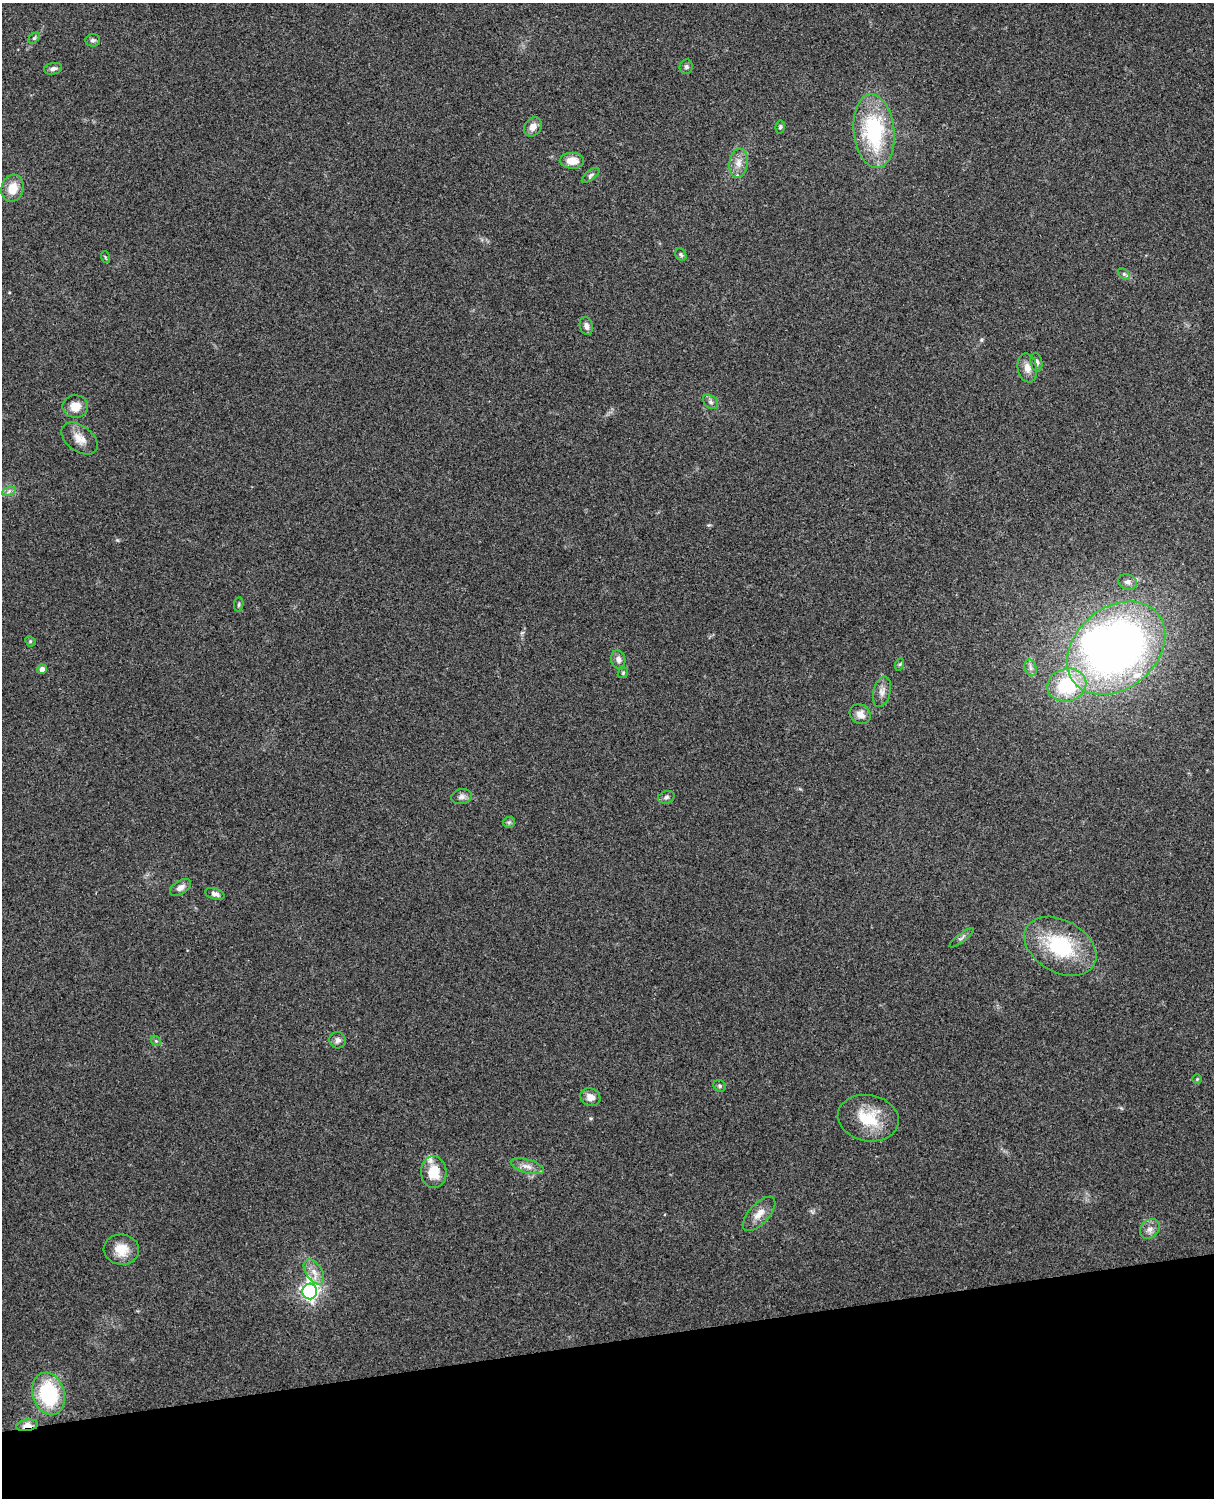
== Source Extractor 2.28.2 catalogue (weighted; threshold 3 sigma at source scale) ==
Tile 10 of 4 x 3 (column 2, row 3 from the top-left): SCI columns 1331-2542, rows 165-1660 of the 5088 x 4928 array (HDU 1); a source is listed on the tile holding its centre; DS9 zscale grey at full resolution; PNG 1216 x 1500 px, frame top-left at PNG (2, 3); each listed source drawn as its Kron ellipse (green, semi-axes under 4 px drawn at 4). Shown black and unused: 10% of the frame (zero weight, under 3 of 4 exposures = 6% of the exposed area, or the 3 px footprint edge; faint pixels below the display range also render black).
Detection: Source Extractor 2.28.2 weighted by HDU 2 'WHT'; one run over the whole footprint, this tile lists its part. Background 0.279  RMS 0.0091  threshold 0.0411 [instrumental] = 3 sigma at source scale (4.5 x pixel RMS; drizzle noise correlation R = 1.50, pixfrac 1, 0.05/0.05 arcsec/px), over >= 5 px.
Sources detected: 59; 1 inside a brighter object's white glare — neither listed nor drawn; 3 inside a brighter listed object's ellipse — not listed separately; the other 55 listed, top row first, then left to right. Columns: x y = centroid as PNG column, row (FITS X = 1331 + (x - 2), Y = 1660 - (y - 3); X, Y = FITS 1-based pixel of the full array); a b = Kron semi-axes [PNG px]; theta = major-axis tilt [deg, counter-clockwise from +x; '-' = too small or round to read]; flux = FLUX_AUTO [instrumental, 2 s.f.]
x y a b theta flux
34 38 7 4 44 1.4
93 40 7 6 - 2.2
686 67 7 6 - 2.4
53 69 9 5 12 3.1
533 127 10 8 56 6.3
780 127 6 4 80 1.7
874 131 37 20 -84 85
572 161 12 8 -1 11
738 163 14 9 82 8.1
591 175 10 5 38 2.2
12 188 13 11 75 15
681 255 6 5 - 1.6
105 257 6 3 -72 0.98
1124 274 7 4 -45 1.8
586 326 9 6 -77 3.9
1036 362 9 6 -80 3.1
1027 368 14 9 -78 7.1
710 402 8 6 -42 2.5
75 407 13 11 -1 11
80 439 20 12 -37 10
9 491 7 4 20 2.2
1128 582 9 7 -20 3.8
239 604 7 4 83 1.4
30 641 6 4 -46 1.3
1116 648 54 40 40 530
618 659 9 7 -80 4.2
900 664 6 4 71 1.3
1031 668 8 6 -74 3.2
42 669 5 4 - 4.9
623 673 6 4 46 1.3
1067 685 19 16 13 57
882 692 15 8 76 5.6
860 714 11 9 -36 6.4
461 797 10 7 11 3.7
666 797 8 6 18 2.3
509 822 6 5 - 1.7
180 888 11 6 33 4.9
215 894 10 5 -18 3.7
962 938 15 3 37 2.1
1060 946 38 26 -30 67
337 1040 8 8 - 3.5
156 1041 6 4 -45 1.3
1197 1079 4 4 - 0.98
720 1086 6 5 - 1.9
590 1097 10 9 - 7
868 1118 31 23 -10 35
527 1166 17 6 -16 6.5
434 1172 16 13 -86 20
759 1214 21 10 47 9.6
1150 1229 11 8 45 5.3
121 1250 17 15 -5 16
314 1272 14 8 -57 8.1
310 1291 8 7 - 330
49 1394 21 16 -73 70
27 1425 11 5 7 7.5
Overlapping masked pixels (flux is a lower limit): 1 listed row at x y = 27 1425